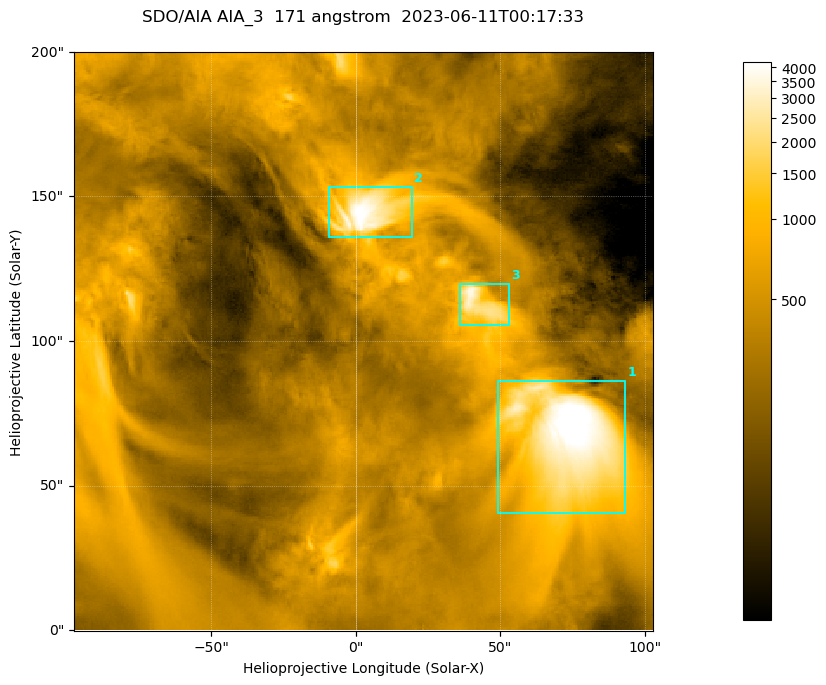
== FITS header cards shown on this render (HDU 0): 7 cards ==
TELESCOP= 'SDO/AIA '
INSTRUME= 'AIA_3   '
WAVELNTH=                  171
WAVEUNIT= 'angstrom'
DATE-OBS= '2023-06-11T00:17:33.351'
CTYPE1  = 'HPLN-TAN'
CTYPE2  = 'HPLT-TAN'

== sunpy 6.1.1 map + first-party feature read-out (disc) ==
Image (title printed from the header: SDO/AIA AIA_3  171 angstrom  2023-06-11T00:17:33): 334 x 334 px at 0.599 arcsec/px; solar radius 945 arcsec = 1577 px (partial field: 1.4% of the solar disc is inside the frame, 100% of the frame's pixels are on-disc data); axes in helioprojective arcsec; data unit not stated in the header (colour bar unlabelled)
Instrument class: DISC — disc imager (sunpy class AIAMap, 171 A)
Bright regions (active regions / flare kernels): reference = the on-disc median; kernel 3 px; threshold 5 sigma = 1091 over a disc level ~359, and >= 1.15x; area >= 111 px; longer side >= 4 px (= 2.4 arcsec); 3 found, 3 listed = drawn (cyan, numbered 1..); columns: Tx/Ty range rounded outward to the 2 arcsec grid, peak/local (2 s.f.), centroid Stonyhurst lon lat
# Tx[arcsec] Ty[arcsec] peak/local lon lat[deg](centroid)
1 48..94 40..86 14 +4 +4
2 -10..20 136..154 12 +0 +9
3 36..54 104..120 9.9 +3 +7